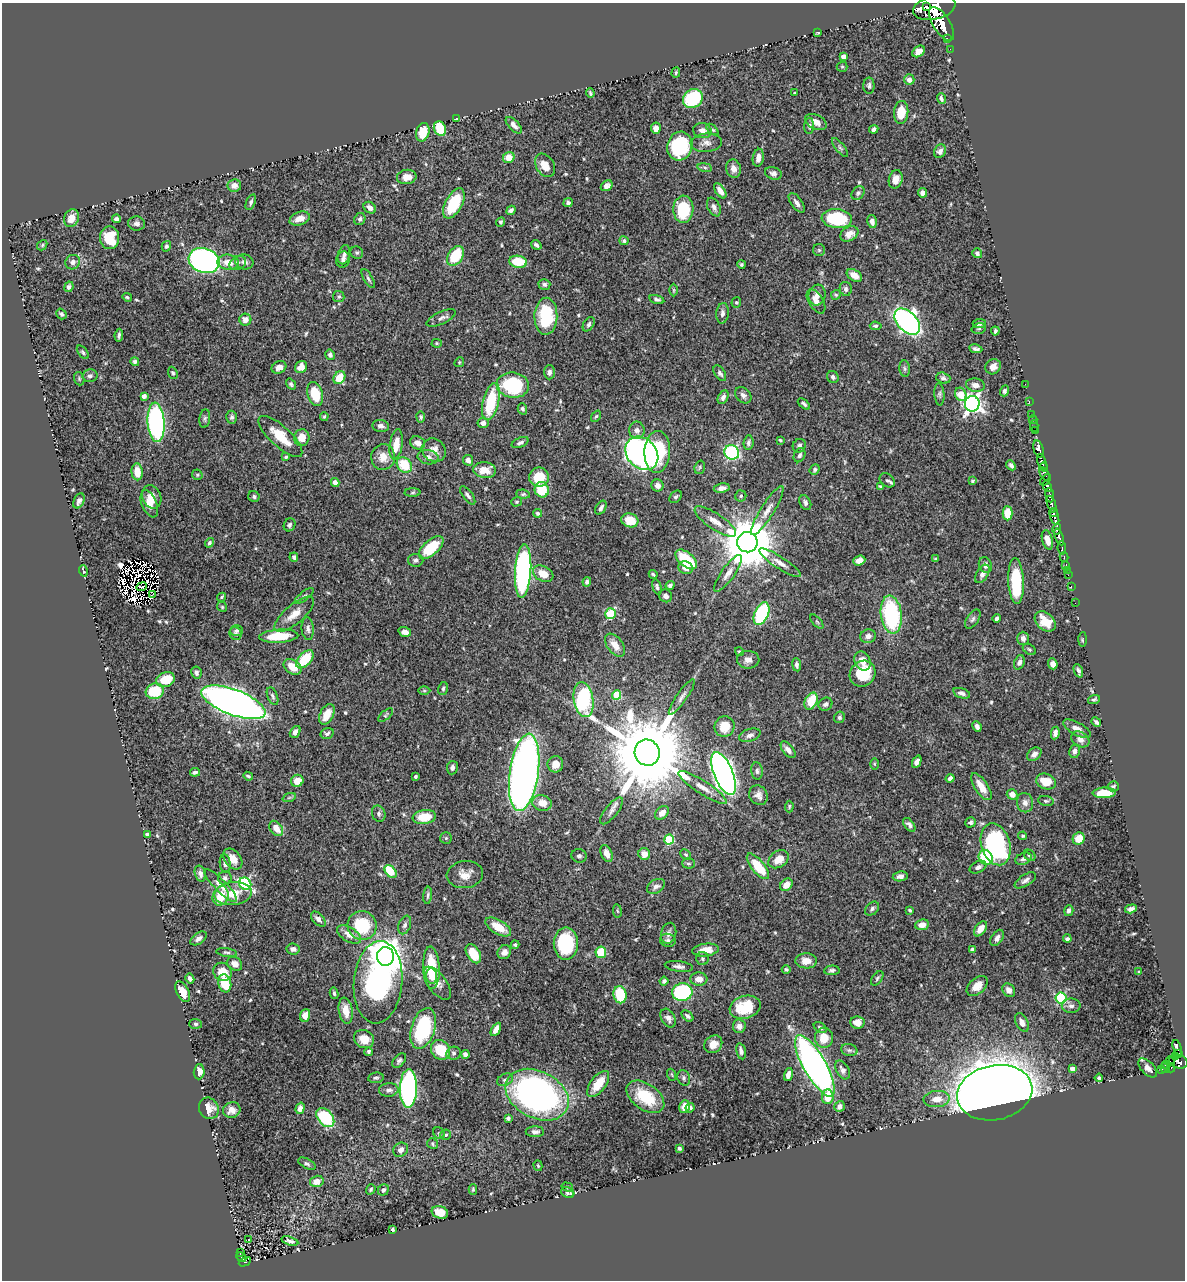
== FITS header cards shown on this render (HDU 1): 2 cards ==
NAXIS1  =                 1183
NAXIS2  =                 1278

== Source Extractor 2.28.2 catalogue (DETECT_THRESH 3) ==
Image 1183 x 1278 px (HDU 1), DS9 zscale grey, 1 PNG px = 1 image px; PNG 1187 x 1282 px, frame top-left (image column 1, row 1278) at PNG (2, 3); each listed source drawn as its Kron ellipse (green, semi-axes under 4 px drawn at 4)
Background 0.619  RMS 0.015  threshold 0.0437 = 3 sigma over >= 5 px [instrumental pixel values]
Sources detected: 590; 9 with non-positive FLUX_AUTO (blend fragments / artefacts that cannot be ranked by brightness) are neither listed nor drawn; of the other 581, the 500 brightest by FLUX_AUTO listed and drawn (81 fainter detections omitted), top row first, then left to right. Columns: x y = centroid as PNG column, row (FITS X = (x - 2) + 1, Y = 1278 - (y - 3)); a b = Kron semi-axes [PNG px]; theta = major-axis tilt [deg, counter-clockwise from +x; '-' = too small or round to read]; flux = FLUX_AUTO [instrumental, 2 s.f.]
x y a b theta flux
927 7 3 3 - 280
934 8 21 11 12 3100
942 24 19 8 -58 1800
818 32 3 3 - 1.7
947 38 3 2 - 31
950 49 2 2 - 8.4
919 51 7 5 39 6.6
843 56 4 4 - 3.2
842 67 5 5 - 1.2
676 72 5 3 - 1.6
909 80 5 5 - 4.3
869 86 8 5 -89 2.5
590 93 4 3 - 1.6
795 93 3 3 - 1.3
693 98 10 9 - 61
941 99 5 3 - 2.2
901 112 11 7 86 20
457 119 4 3 - 1.9
816 122 11 7 -27 8
514 125 10 5 -47 5.4
809 126 8 5 88 2
656 128 5 5 - 4
440 129 8 6 -68 39
874 129 4 4 - 3.1
712 130 7 4 -44 1.5
702 131 9 7 -14 5.7
423 132 9 6 74 24
706 143 15 9 4 6.4
680 146 14 12 72 76
840 147 11 4 -51 2.4
940 151 7 5 59 4.3
509 157 6 5 - 17
758 158 9 5 80 6.5
545 165 13 9 -57 13
705 167 7 4 -9 1.8
734 169 9 7 -77 6.1
773 173 8 6 -17 3.3
407 177 10 7 8 8.9
896 179 9 6 74 7.8
234 186 7 6 - 5.7
607 186 6 5 - 4.2
720 191 8 4 -56 6.2
858 193 7 5 47 2.5
922 193 5 4 - 4.2
251 202 8 4 69 2.4
454 203 16 8 62 42
568 203 5 4 - 2.4
797 203 11 5 -55 4.5
714 207 10 6 -64 4.1
370 208 6 5 - 5.2
683 209 13 10 87 42
511 210 5 4 - 3.1
71 218 9 7 65 8.7
116 219 4 4 - 2.8
300 219 10 6 21 9.2
360 219 6 5 - 2.6
837 219 15 9 -6 54
872 221 6 4 -77 4.5
501 222 5 4 - 2
137 224 8 7 - 3.9
849 234 9 7 31 7.4
110 238 11 9 -86 27
624 241 4 4 - 2.1
42 245 5 4 - 1.4
536 245 5 3 - 2.6
166 246 5 4 - 2.3
819 250 6 6 - 1.5
357 253 6 6 - 1.9
977 253 5 4 - 2.3
344 255 10 6 74 3.8
455 256 11 7 57 41
343 260 8 7 - 3.2
204 261 16 12 -19 310
73 262 7 7 - 3.8
228 262 10 7 -5 11
244 262 9 7 -13 4.3
518 262 9 6 -9 33
238 263 9 6 29 3.2
741 264 4 4 - 1.5
854 275 8 5 -33 8.4
368 279 10 4 -59 2.6
544 284 6 5 - 2.4
69 287 5 4 - 3.5
846 289 7 6 - 2.7
674 290 6 4 -90 1.3
817 295 10 8 74 5.9
836 295 5 4 - 1.3
127 297 5 4 - 1.9
339 297 5 5 - 1.9
657 299 8 4 -15 2.2
816 301 13 7 -58 6.9
736 302 5 5 - 1.4
722 313 10 6 84 4.5
61 314 5 4 - 1.9
546 316 18 11 88 54
441 318 16 6 25 4.1
245 320 6 6 - 7.4
907 322 15 9 -47 350
979 323 6 4 3 2.9
589 324 8 5 58 2.3
876 326 6 4 -6 1.8
979 328 7 5 15 1.7
995 331 4 3 - 1.9
119 335 6 3 83 2.5
437 343 5 4 - 1.3
976 349 6 4 -9 2.4
83 352 8 4 -53 1.7
330 355 5 4 - 2.5
135 362 4 4 - 2.2
459 362 5 4 - 1.4
279 367 8 6 24 6.4
301 367 6 5 - 8.6
993 367 8 7 - 7.5
905 369 8 5 -83 2.2
549 372 7 5 89 3.2
173 373 6 4 -68 1.7
720 373 9 5 -57 2.6
90 376 7 6 - 3
833 377 6 5 - 2.8
339 378 7 5 52 18
943 378 7 5 -17 2.5
79 379 7 5 -72 1.6
291 384 6 4 -54 2
1025 384 2 2 - 4.6
513 385 16 12 -7 71
975 385 9 6 -9 6.3
1004 391 5 4 - 2.2
315 394 12 7 -74 27
939 394 11 5 -86 2.6
961 394 7 5 -64 18
743 395 9 7 -44 3.4
144 396 4 4 - 4.9
723 397 7 5 64 3.5
1029 401 3 2 - 19
491 402 19 8 76 50
804 404 7 4 -40 2.3
972 404 7 7 - 430
522 409 5 4 - 2.5
1031 414 2 2 - 2.7
324 416 4 3 - 1.2
596 416 6 4 52 1.5
232 417 6 5 - 2.3
421 417 5 4 - 1.7
205 418 9 5 82 2.2
1033 420 4 3 - 12
156 422 20 8 -85 220
483 423 5 5 - 4
381 426 8 6 -6 3.7
1034 426 6 2 -90 22
637 430 9 7 -82 5.2
1035 430 2 2 - 9.8
280 436 28 10 -43 25
302 438 8 7 - 11
780 440 3 3 - 1.3
418 443 8 6 -20 5.9
520 443 9 4 24 3.2
748 443 7 5 83 2.3
396 444 15 6 81 16
799 446 7 6 - 3.1
1039 449 9 5 -76 590
434 450 12 11 - 8.8
657 452 21 13 87 73
732 452 7 7 - 130
642 453 18 14 -47 330
800 455 7 5 64 2.7
286 457 4 4 - 1.4
383 457 13 12 - 11
428 457 10 7 -9 5
468 460 5 5 - 3.2
1042 463 9 3 -69 390
404 465 8 6 -46 32
1011 465 5 4 - 2.6
700 467 7 5 73 1.6
1043 467 4 3 - 160
815 469 5 4 - 2
485 470 11 8 -7 14
137 472 8 5 -85 14
1044 474 7 3 -62 44
197 475 5 5 - 1.4
539 477 10 9 - 31
887 480 8 6 -36 2.7
1046 480 6 3 50 59
972 481 4 3 - 1.6
335 483 4 4 - 6.8
657 485 6 6 - 4.7
880 486 4 3 - 1.2
1047 486 6 3 -62 370
722 488 8 4 10 4.6
542 490 8 7 - 31
413 493 8 4 1 1.5
523 494 7 4 -6 1.7
468 495 11 5 -53 2.9
1050 495 7 3 -83 150
741 496 6 5 - 1.8
152 497 12 9 -64 9.7
254 497 6 5 - 2.1
676 497 7 5 48 2
79 501 8 5 65 4
517 502 5 5 - 1.5
805 503 8 5 -63 2.8
149 504 14 7 -67 9.1
1052 504 9 3 -71 290
601 508 7 5 59 3.6
767 511 29 6 58 10
537 513 4 4 - 1.9
1007 513 7 5 -90 18
1053 513 4 3 - 290
1054 517 8 4 -71 640
630 520 8 7 - 19
715 521 24 8 -34 11
289 525 7 5 60 2.5
1057 529 5 3 - 330
1059 537 9 4 -72 480
1047 540 10 5 -75 9.9
747 542 10 10 - 6300
209 543 5 4 - 2.2
431 548 15 7 41 40
1062 548 7 3 -83 120
294 557 5 4 - 2.3
1064 557 4 2 - 72
686 559 13 7 -40 39
935 559 4 3 - 1.3
416 560 7 6 - 2.9
859 560 6 5 - 7
780 563 24 6 -33 8.3
985 565 8 6 -66 4.6
1066 565 4 3 - 40
686 568 7 6 - 6.9
1067 570 3 2 - 4.5
83 571 6 3 -74 1.7
523 571 27 8 86 240
728 573 22 6 55 7.9
543 574 11 7 -28 14
653 574 4 3 - 1.5
982 574 10 5 58 4.4
1068 575 2 2 - 7.2
1016 581 23 7 -87 53
587 582 5 4 - 2.9
670 585 4 3 - 2.5
1071 586 3 2 - 6.7
141 587 5 3 - 1.7
657 587 8 4 -74 2.4
153 594 4 3 - 2.3
304 596 11 3 39 2
666 596 7 6 - 3.7
222 597 5 3 - 1.3
1075 603 2 2 - 7.8
222 607 5 4 - 1.3
294 614 25 9 40 14
610 614 5 5 - 69
762 614 12 7 67 89
891 615 19 10 -83 110
997 618 4 3 - 2.3
973 619 11 6 56 2.8
1045 621 12 8 -42 16
817 622 8 4 -48 1.3
308 629 11 6 -86 3.7
237 631 6 5 - 2
405 632 6 4 -19 6.2
235 634 6 6 - 2.1
279 636 20 6 3 34
868 636 8 6 20 4.6
1023 638 6 6 - 3.6
1082 639 7 3 88 1.4
615 645 13 7 -52 11
1029 649 7 5 -31 1.6
739 652 4 4 - 1.4
305 659 11 6 46 37
748 660 11 9 -1 6.4
863 661 10 7 -66 9.6
1019 662 7 5 68 3.7
1053 664 5 5 - 5.4
797 665 6 4 -83 2.6
292 667 10 6 -36 15
1078 671 7 3 -69 2.7
196 673 6 5 - 2.8
862 674 13 12 - 32
165 680 9 7 19 26
443 689 6 4 75 2
155 691 9 7 17 33
424 691 6 4 0 1.2
962 693 9 4 -18 3.2
617 695 5 4 - 33
273 696 9 5 -68 2.4
682 697 21 5 55 4.9
1094 699 6 4 20 1.6
583 700 17 9 -81 110
811 701 9 6 64 24
233 702 34 12 -21 1000
825 704 7 6 - 2.9
327 714 11 6 64 15
385 715 9 4 41 1.6
839 717 6 5 - 2.4
1096 722 5 3 - 2.6
724 727 10 10 - 16
977 727 5 4 - 3.9
1077 729 15 6 -29 6.7
295 732 6 4 52 4.1
327 733 7 5 15 2.5
1055 733 6 4 80 3.4
750 735 11 6 19 4.2
1080 739 10 7 -32 5.5
788 750 10 5 -50 5.5
1075 751 7 5 78 3.3
647 753 13 12 - 17000
1034 754 8 6 40 4.3
917 762 6 4 66 4
555 764 8 8 - 8.3
874 764 6 4 -89 1.3
452 768 7 5 82 3
757 771 8 6 -83 2.6
195 772 5 3 - 2.6
524 772 39 14 82 680
724 774 23 9 -68 720
248 776 5 3 - 1.7
416 777 3 3 - 2.5
950 778 4 4 - 3.1
297 781 6 6 - 11
1046 782 10 7 -20 15
1113 786 5 5 - 1.8
703 787 28 6 -33 11
981 787 15 6 -56 13
1104 793 11 5 1 20
1012 794 5 5 - 7.3
758 795 10 9 - 5.5
289 798 7 4 20 1.7
1046 801 8 5 -9 1.8
542 803 10 8 -14 13
1025 803 10 8 -79 4.8
789 806 6 4 88 1.4
611 811 16 6 51 4.5
662 813 8 6 43 7.3
379 814 8 6 -70 2.4
424 817 12 7 7 23
971 822 5 5 - 2.2
909 825 8 4 -52 3
276 828 8 6 -53 11
147 834 4 3 - 1.6
1023 836 4 3 - 1.4
446 838 6 5 - 1.4
1079 839 6 6 - 14
669 840 5 5 - 55
996 844 21 14 -73 150
607 853 9 5 -68 6.8
644 854 6 5 - 7.8
686 854 6 4 -42 1.5
1030 855 6 5 - 2.5
579 856 7 7 - 2.9
986 857 8 6 -49 50
233 859 12 8 -53 9.8
778 859 11 8 34 15
1023 859 8 5 23 2.9
688 863 6 5 - 1.8
225 864 9 5 -83 3.3
758 866 15 6 -50 33
978 867 9 5 26 3.8
391 871 7 5 -47 27
200 874 8 5 -74 4.3
465 875 18 13 6 11
900 876 7 5 8 4.7
225 878 7 6 - 2.9
1025 880 12 5 32 3.9
245 884 6 5 - 140
786 885 7 5 48 9.9
221 886 22 6 -45 7.9
656 886 10 6 31 4.7
233 894 19 11 4 19
428 895 9 4 84 2.1
221 896 10 7 70 21
872 909 8 6 45 2.9
1131 909 6 4 17 3.6
910 910 3 3 - 1.5
617 911 7 3 -81 1.3
1069 911 5 4 - 2.6
318 919 9 5 -46 5.4
405 925 9 6 70 3.2
922 925 7 5 8 7.5
362 926 14 14 - 53
498 927 14 7 -31 18
980 929 8 5 53 9.4
669 933 10 7 75 5
349 934 13 7 -31 8.7
199 938 9 5 34 4.3
997 938 9 5 59 4.9
1067 939 4 3 - 2.2
668 940 8 6 -16 2.7
566 943 16 12 89 66
515 945 4 4 - 1.5
293 949 7 5 -9 4.5
705 950 13 6 8 14
972 950 4 4 - 2.7
227 952 10 4 -8 2.2
504 952 7 6 - 5.3
601 952 6 5 - 27
473 954 10 6 -59 23
385 956 9 8 - 2000
702 959 6 6 - 2
806 961 11 7 -2 8.9
235 964 8 6 -35 6.8
679 966 14 5 -7 4.1
431 968 21 8 -87 36
786 969 4 4 - 1.6
832 970 8 4 4 2.3
222 972 10 8 -40 18
1139 972 3 3 - 1.3
432 976 8 5 -83 7.1
877 978 8 5 54 1.9
190 979 5 4 - 2.9
699 979 8 6 -4 9.2
664 981 4 4 - 2.8
378 982 41 24 85 250
225 983 9 6 -78 27
437 983 19 9 -54 8.1
977 986 12 8 42 9.7
1009 990 7 5 -53 6.3
183 992 11 6 -62 12
682 992 10 8 7 110
334 993 6 4 -80 1.6
620 995 8 6 -79 42
1061 998 5 5 - 93
1071 1006 9 7 -1 3.5
745 1007 16 11 17 35
346 1011 13 7 -81 11
305 1015 6 5 - 8.3
687 1016 7 4 -44 2.3
668 1018 10 6 -61 5.4
1022 1022 10 6 -63 6
857 1023 7 6 - 8.2
196 1024 6 5 - 1.8
739 1026 6 6 - 4.4
820 1027 7 4 -34 2.3
423 1028 21 12 73 74
496 1029 7 4 59 7.6
824 1038 10 9 - 15
364 1039 10 8 -29 12
713 1044 9 8 - 10
1177 1048 8 3 -72 140
440 1050 10 9 - 28
849 1050 8 6 -14 2.7
741 1051 8 4 -78 3.8
369 1052 4 3 - 1.7
454 1053 7 6 - 2.7
465 1054 4 4 - 3.6
1178 1054 3 3 - 83
1175 1056 3 2 - 19
1171 1060 5 2 - 37
399 1061 8 5 50 2.5
1178 1061 9 6 -18 24
1166 1065 4 2 - 14
815 1066 35 11 -60 460
1148 1068 12 6 -46 6.2
1165 1068 5 3 - 33
1171 1068 5 2 - 7.6
1072 1069 4 4 - 3.8
843 1070 10 6 -60 4.1
1161 1070 3 3 - 35
199 1072 7 5 86 8.2
672 1075 6 4 -71 1.3
788 1075 7 4 75 5.2
376 1078 8 5 8 2.1
684 1078 8 6 -71 2.4
1099 1078 4 3 - 1.9
505 1080 8 5 26 2.6
598 1084 15 7 53 20
408 1088 19 8 89 280
389 1090 10 6 5 4.2
995 1093 38 27 12 2100
537 1095 33 23 -27 360
645 1097 21 13 -35 43
828 1097 7 6 - 20
937 1099 13 8 6 12
839 1106 6 5 - 4.5
685 1107 6 5 - 12
209 1108 11 9 -62 9.7
300 1108 6 4 72 4.9
690 1108 5 4 - 2.8
232 1110 9 8 - 7
325 1118 11 7 -49 56
508 1118 4 4 - 2.1
535 1132 9 5 0 3.7
439 1133 6 5 - 1.6
446 1135 5 5 - 1.9
433 1144 6 5 - 1.8
679 1148 4 3 - 1.8
401 1150 8 6 41 4.6
307 1164 9 5 -28 2.1
538 1166 5 4 - 1.3
317 1181 7 5 15 8.5
567 1187 6 4 -16 1.5
371 1189 5 4 - 1.9
473 1189 5 4 - 1.3
383 1190 6 5 - 2.7
568 1193 7 5 -27 1.8
440 1212 8 6 -17 15
393 1229 4 3 - 1.6
248 1240 3 2 - 2.5
290 1241 8 3 -17 3.1
240 1253 4 2 - 11
241 1257 5 4 - 120
245 1262 6 4 29 68
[81 fainter detections neither listed nor drawn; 9 non-positive-flux detections neither listed nor drawn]